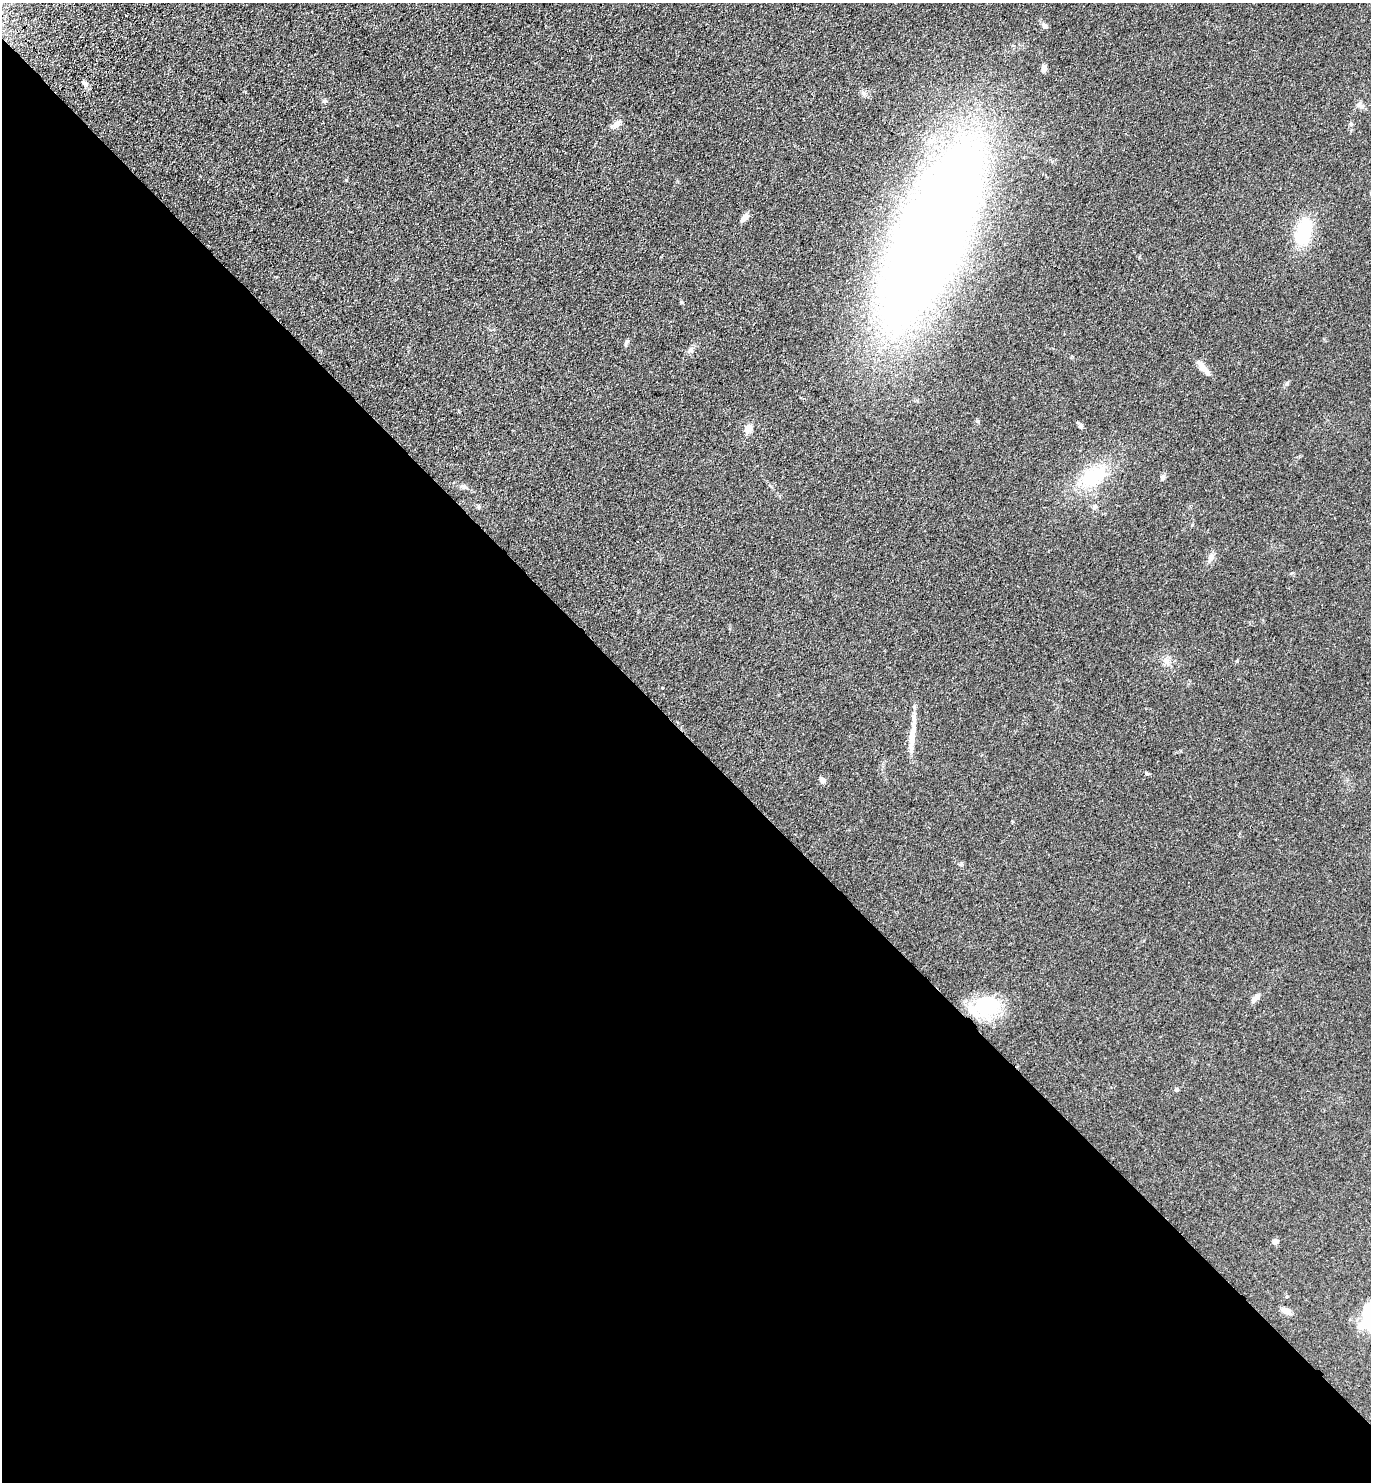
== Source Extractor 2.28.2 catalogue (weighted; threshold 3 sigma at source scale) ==
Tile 14 of 4 x 4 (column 2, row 4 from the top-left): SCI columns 1756-3124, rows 90-1569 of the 6108 x 6096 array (HDU 1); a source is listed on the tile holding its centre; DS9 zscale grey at full resolution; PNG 1373 x 1484 px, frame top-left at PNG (2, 3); no overlay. Shown black and unused: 51% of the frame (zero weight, under 3 of 4 exposures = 6% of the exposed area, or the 3 px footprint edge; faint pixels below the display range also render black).
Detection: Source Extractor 2.28.2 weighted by HDU 2 'WHT'; one run over the whole footprint, this tile lists its part. Background 0.167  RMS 0.0091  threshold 0.0411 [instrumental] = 3 sigma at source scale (4.5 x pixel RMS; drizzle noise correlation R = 1.50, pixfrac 1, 0.05/0.05 arcsec/px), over >= 5 px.
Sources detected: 30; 1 inside a brighter object's white glare — not listed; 1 inside a brighter listed object's ellipse — not listed separately; the other 28 listed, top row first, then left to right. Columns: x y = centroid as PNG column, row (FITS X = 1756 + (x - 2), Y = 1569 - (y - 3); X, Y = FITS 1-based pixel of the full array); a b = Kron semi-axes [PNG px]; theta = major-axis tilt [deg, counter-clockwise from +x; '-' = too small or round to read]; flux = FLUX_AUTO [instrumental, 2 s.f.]
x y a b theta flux
1044 25 8 6 -42 2.6
1044 68 10 6 88 3.1
864 93 7 5 -35 2.3
1358 105 9 6 8 2.9
616 124 13 7 40 4.8
744 218 10 6 42 5.2
1303 232 24 13 77 49
932 236 118 39 65 2000
681 302 6 4 -71 0.98
626 343 11 3 80 1.6
1202 367 17 8 -50 6.5
1081 426 6 6 - 1.9
749 429 12 9 68 5.4
1093 477 38 24 32 46
1162 477 7 5 82 2.9
464 486 8 5 -17 2.1
1095 507 8 6 19 2.5
1211 558 12 7 67 4
1166 660 9 9 - 4.6
912 736 34 7 81 13
1147 774 6 3 -20 1.1
822 780 7 6 - 3.7
1256 998 14 6 43 4.1
985 1006 37 24 11 47
1176 1090 5 5 - 1.4
1275 1242 7 5 22 3.3
1286 1311 10 7 -23 6
1369 1316 37 20 -86 32
Overlapping masked pixels (flux is a lower limit): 1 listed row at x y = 985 1006
Isophote crosses this tile's border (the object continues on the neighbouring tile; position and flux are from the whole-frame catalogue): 2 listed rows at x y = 932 236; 1369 1316
Unlisted compact peaks at least as high as the median listed source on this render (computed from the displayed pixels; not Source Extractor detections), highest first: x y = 978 421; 324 101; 1287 384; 961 863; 1237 661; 662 688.